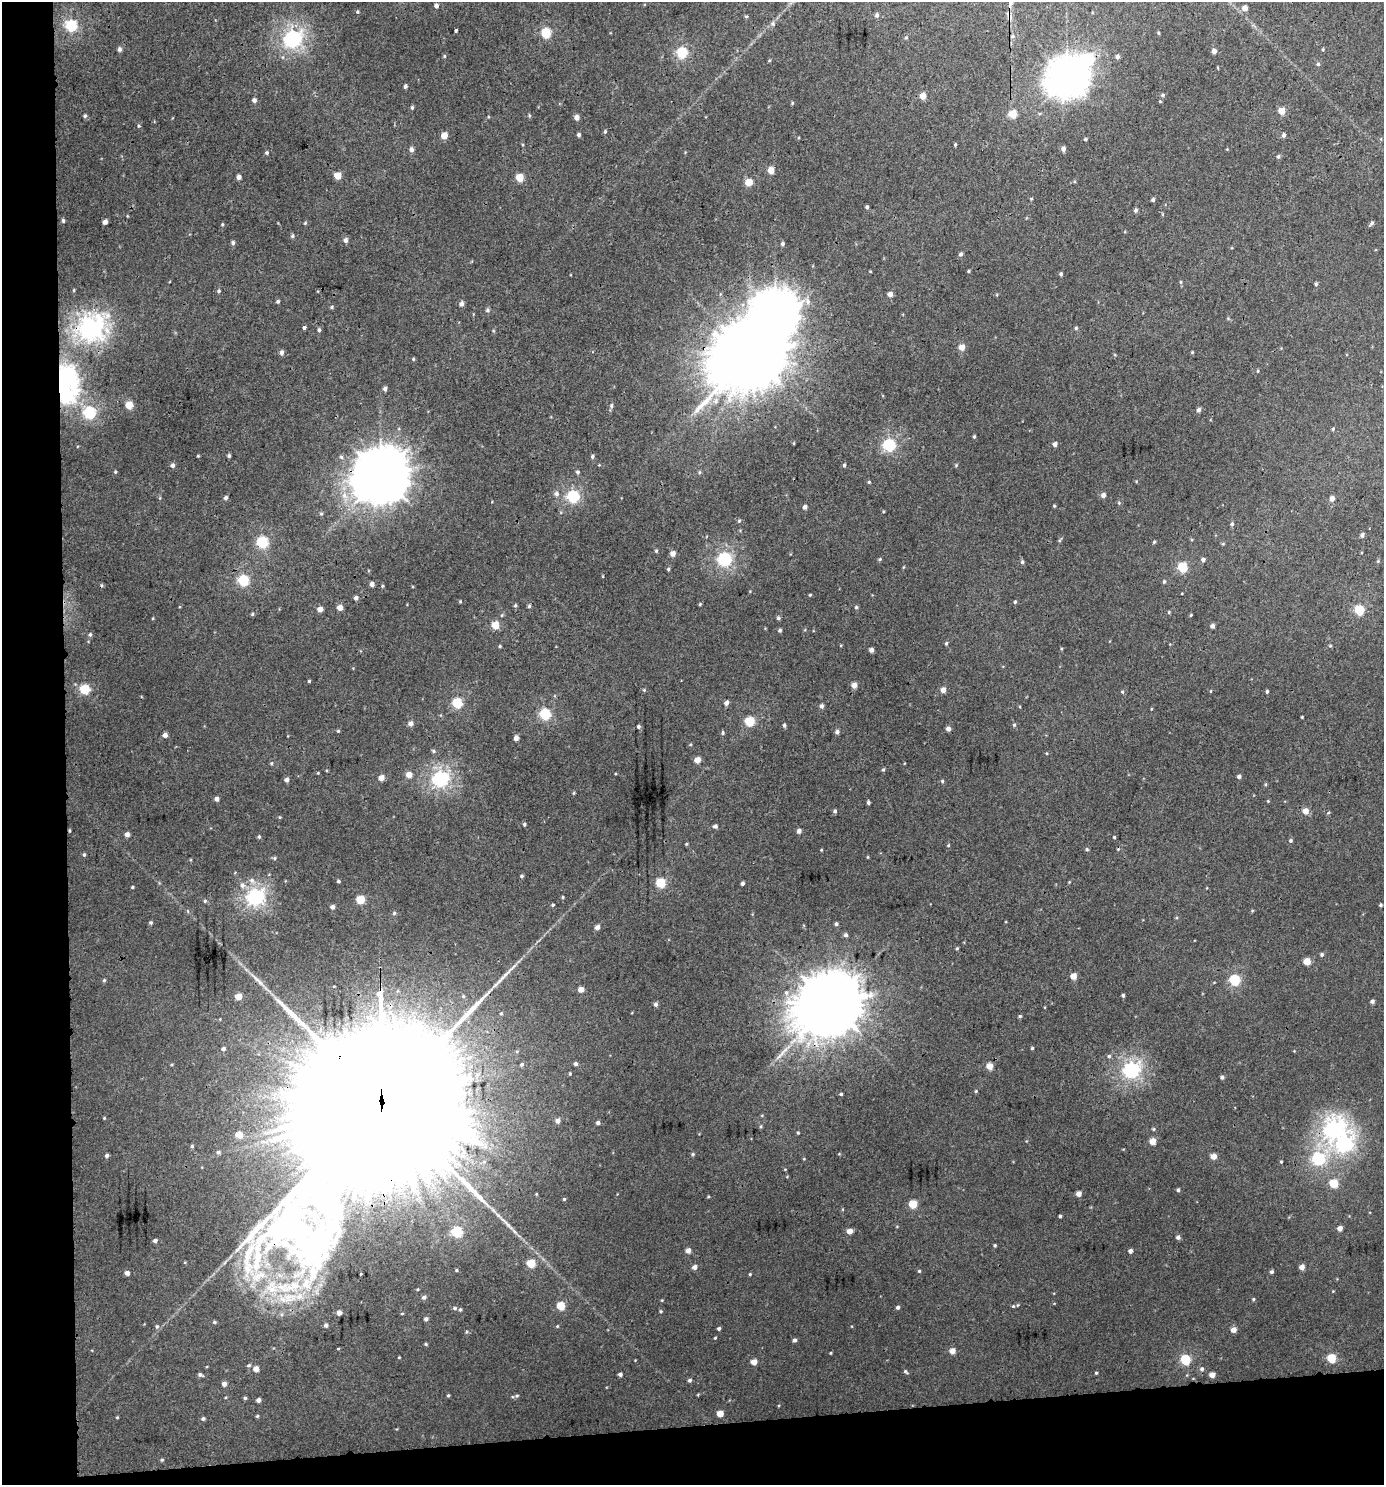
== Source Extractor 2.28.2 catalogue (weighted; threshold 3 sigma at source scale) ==
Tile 7 of 3 x 3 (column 1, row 3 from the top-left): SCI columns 7-1388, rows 5-1487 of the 4199 x 4457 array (HDU 1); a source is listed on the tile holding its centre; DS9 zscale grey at full resolution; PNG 1386 x 1487 px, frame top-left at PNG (2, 2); no overlay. Shown black and unused: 9% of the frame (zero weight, under 3 of 4 exposures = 1% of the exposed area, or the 3 px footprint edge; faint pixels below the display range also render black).
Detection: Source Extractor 2.28.2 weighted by HDU 2 'WHT'; one run over the whole footprint, this tile lists its part. Background 0.00555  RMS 0.0031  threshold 0.0141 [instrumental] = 3 sigma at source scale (4.5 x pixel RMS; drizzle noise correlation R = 1.50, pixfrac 1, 0.0396/0.0396 arcsec/px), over >= 5 px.
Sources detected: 372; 2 inside a brighter object's white glare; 3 cosmic-ray / hot-pixel residue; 2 long thin detections or spike segments (spike, bleed or trail) — not listed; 1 inside a brighter listed object's ellipse — not listed separately; the other 364 listed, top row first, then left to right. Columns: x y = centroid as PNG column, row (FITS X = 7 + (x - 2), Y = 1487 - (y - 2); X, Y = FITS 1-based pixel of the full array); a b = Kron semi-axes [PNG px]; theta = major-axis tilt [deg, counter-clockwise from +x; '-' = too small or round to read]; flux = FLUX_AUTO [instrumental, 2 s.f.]
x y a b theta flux
436 6 5 5 - 1
1245 8 5 4 - 2.6
357 12 4 4 - 0.38
877 15 6 5 - 0.9
746 16 3 3 - 0.83
773 24 7 6 - 0.79
71 26 6 5 - 34
456 30 3 3 - 0.7
546 33 5 5 - 18
1158 33 4 3 - 0.35
906 37 5 5 - 0.43
293 39 7 7 - 92
119 49 6 5 - 0.95
1323 49 4 4 - 0.33
1214 51 4 4 - 1.9
682 53 6 5 - 27
444 56 5 4 - 0.41
1117 57 5 4 - 0.87
1318 64 5 5 - 0.57
1067 78 15 14 - 460
405 86 5 4 - 0.71
1163 95 5 5 - 0.64
923 96 5 4 - 4.1
254 100 5 5 - 0.99
792 103 4 4 - 0.34
412 107 5 4 - 0.49
1281 111 5 4 - 5.9
1013 114 5 5 - 11
529 115 5 4 - 0.41
85 116 5 5 - 0.62
577 117 5 4 - 1.9
138 126 5 4 - 0.45
605 132 5 4 - 0.49
579 135 4 4 - 0.75
1284 135 5 4 - 0.96
444 136 5 4 - 5
1085 139 5 3 - 0.38
411 149 6 5 - 1.2
1063 149 5 4 - 1.4
1227 149 4 4 - 0.26
267 153 5 5 - 0.56
1278 156 5 5 - 0.61
771 170 5 4 - 4.8
337 175 5 5 - 6.5
239 177 4 4 - 1.7
519 177 5 5 - 8.2
749 182 5 5 - 7
1153 200 4 4 - 0.61
867 207 4 3 - 0.72
1135 210 5 5 - 0.79
1162 214 5 3 - 0.31
63 221 5 4 - 0.6
105 222 4 4 - 1.9
305 223 5 4 - 0.4
1371 223 7 4 47 0.68
222 224 5 4 - 0.39
292 236 6 5 - 0.62
345 240 6 5 - 1.2
233 243 5 5 - 0.81
782 244 5 4 - 0.62
960 254 5 4 - 0.8
969 271 3 3 - 0.38
1061 274 4 4 - 0.56
1181 282 5 4 - 0.41
1316 284 4 4 - 0.52
219 291 5 5 - 0.56
890 294 4 4 - 2.1
278 301 4 4 - 0.59
461 304 5 4 - 1.3
332 307 5 4 - 0.47
487 310 6 5 - 0.73
1228 318 6 4 -46 0.37
304 327 4 3 - 2.4
91 328 12 10 26 160
1076 328 4 4 - 0.5
319 330 5 4 - 0.66
494 331 5 3 - 0.35
962 347 5 5 - 3.6
282 352 6 4 81 1.1
1192 352 4 3 - 0.33
750 354 26 21 59 4800
413 359 4 4 - 0.4
1258 371 4 4 - 0.35
65 384 31 21 -89 84
385 389 5 4 - 0.97
129 405 5 5 - 8.2
611 406 9 5 71 0.84
1198 410 5 4 - 1
89 413 6 6 - 40
1333 429 5 4 - 0.4
974 437 4 3 - 0.48
794 443 4 3 - 0.29
1055 444 4 4 - 1.4
889 445 6 6 - 41
198 456 4 3 - 0.31
229 456 4 4 - 0.57
592 456 5 4 - 0.7
341 457 5 5 - 0.66
172 465 5 5 - 0.99
844 465 5 4 - 0.57
956 465 5 4 - 0.41
115 472 5 4 - 0.41
578 472 5 4 - 0.7
699 472 6 5 - 0.46
381 476 18 17 - 1800
869 482 4 4 - 0.37
556 494 6 6 - 1.1
344 495 12 9 -52 3.6
1103 495 4 4 - 1.7
573 496 6 6 - 38
226 498 5 5 - 0.76
1332 498 5 4 - 1.9
1119 503 5 4 - 0.39
1054 506 4 3 - 0.33
805 507 5 4 - 1.3
321 514 5 4 - 0.46
739 521 6 5 - 0.5
1232 524 6 5 - 0.63
1362 535 5 4 - 1
262 542 6 6 - 32
1154 542 4 3 - 0.41
1223 544 6 4 1 0.33
656 551 5 4 - 0.46
673 554 5 4 - 2.3
725 559 6 6 - 56
880 559 5 4 - 0.44
1203 559 4 4 - 1.2
1378 561 5 4 - 0.4
1022 562 5 4 - 0.66
1182 567 5 5 - 19
668 569 4 4 - 0.46
603 576 4 2 - 0.22
243 580 6 5 - 24
1164 581 5 4 - 0.53
372 584 4 4 - 1.6
383 586 4 4 - 0.38
1182 593 3 2 - 0.25
810 595 4 3 - 0.33
356 598 5 4 - 0.95
460 601 4 3 - 0.32
1015 602 5 4 - 0.55
700 604 4 3 - 0.37
515 605 5 4 - 0.48
529 606 5 4 - 0.54
856 607 5 5 - 0.48
340 608 4 4 - 2.9
320 609 4 4 - 2.4
1359 610 5 5 - 22
1169 612 4 4 - 0.42
252 614 4 4 - 0.47
1191 615 4 3 - 0.34
778 618 5 4 - 0.63
495 625 5 5 - 7.6
1212 626 4 4 - 1.2
780 630 5 4 - 0.58
90 634 5 5 - 0.68
946 643 5 4 - 0.52
841 645 4 3 - 0.26
500 646 4 3 - 0.39
1330 646 5 4 - 0.35
1061 649 5 3 - 0.3
871 650 4 4 - 1.4
309 681 3 3 - 0.39
854 685 5 4 - 2.7
85 689 5 5 - 20
644 690 5 4 - 0.4
943 690 5 4 - 2.5
1211 691 4 3 - 0.25
1267 691 4 3 - 0.52
1122 692 5 4 - 0.45
457 703 5 5 - 22
726 703 5 4 - 1.5
821 706 5 4 - 1.1
1151 709 4 3 - 0.25
545 714 6 5 - 28
1302 717 3 3 - 0.3
749 721 5 5 - 18
411 723 5 5 - 1.7
784 725 5 4 - 0.69
1014 725 5 4 - 0.55
638 726 4 4 - 0.73
948 729 4 4 - 1.6
338 731 4 4 - 0.38
837 732 5 4 - 1.1
723 733 6 4 -81 0.54
165 735 4 4 - 1.7
516 738 5 4 - 1.7
433 751 5 5 - 0.54
1046 753 4 4 - 0.31
697 760 5 4 - 3.7
271 763 5 4 - 0.46
883 770 5 4 - 0.49
409 775 5 5 - 3.4
1239 776 4 4 - 0.99
381 778 5 4 - 3
441 779 7 6 - 83
286 780 5 4 - 1.3
942 781 5 4 - 0.47
1265 784 5 4 - 0.36
574 793 5 3 - 0.34
216 799 4 4 - 1.3
1268 801 4 4 - 0.3
868 802 4 3 - 0.69
835 811 4 4 - 0.67
1305 811 5 5 - 3.4
1328 813 5 3 - 0.31
524 824 4 4 - 0.5
715 826 5 5 - 0.85
799 831 5 4 - 1.3
127 834 5 5 - 1.3
259 837 5 4 - 0.51
1114 837 3 3 - 0.37
1291 840 5 4 - 0.59
686 844 4 4 - 0.33
948 845 4 4 - 0.32
1087 849 5 4 - 0.5
821 850 3 3 - 0.3
84 855 5 4 - 0.48
868 857 4 3 - 0.28
274 858 6 5 - 0.48
521 876 5 4 - 0.52
252 881 11 8 -45 2
338 881 4 3 - 0.53
1069 882 3 3 - 0.24
661 883 5 5 - 19
742 883 4 3 - 0.88
242 885 10 9 - 2
132 887 3 3 - 0.37
256 897 7 7 - 94
563 897 4 3 - 0.38
360 900 5 5 - 12
205 901 5 4 - 0.53
553 905 4 4 - 0.48
1381 905 3 3 - 0.5
332 907 4 4 - 1.2
188 911 6 3 -71 0.38
1252 911 4 4 - 0.33
1176 918 5 3 - 0.31
151 922 4 4 - 0.53
836 924 4 4 - 0.68
597 927 4 4 - 2
846 935 5 4 - 0.75
957 948 4 4 - 0.41
1322 954 5 4 - 0.64
1307 961 5 5 - 5.6
1073 976 5 4 - 4.3
104 980 5 4 - 0.41
1235 980 5 5 - 24
581 989 4 4 - 2.8
1123 995 3 3 - 0.66
238 996 5 4 - 4.9
1372 1001 4 4 - 0.93
656 1004 5 4 - 0.91
830 1004 22 19 39 3200
501 1013 5 4 - 0.49
1020 1016 4 3 - 0.55
220 1019 3 3 - 0.24
1032 1048 3 3 - 0.41
223 1049 5 4 - 0.76
1294 1051 3 3 - 0.22
1109 1056 5 5 - 0.64
522 1064 4 4 - 0.43
575 1064 5 4 - 0.79
989 1066 5 5 - 4.4
1132 1070 7 6 - 83
570 1073 4 3 - 0.31
1222 1077 5 4 - 0.73
976 1091 4 4 - 0.39
841 1094 3 3 - 0.48
381 1095 134 32 90 85000
762 1115 5 3 - 0.3
104 1118 4 3 - 0.26
558 1121 5 4 - 1.5
598 1122 4 4 - 0.97
761 1126 5 4 - 0.4
1153 1129 5 4 - 0.39
1334 1129 10 9 - 120
798 1133 3 3 - 0.38
239 1135 5 4 - 4.4
1152 1141 5 4 - 4
1345 1144 10 8 35 79
192 1146 5 5 - 0.58
293 1150 8 6 60 1.1
218 1152 5 5 - 0.79
693 1154 5 4 - 0.52
839 1154 5 3 - 0.25
107 1156 4 4 - 0.83
1214 1156 5 4 - 3.2
1318 1159 9 7 57 43
1281 1162 4 3 - 0.39
785 1169 4 3 - 0.23
1333 1183 5 5 - 12
1178 1190 4 4 - 0.67
536 1194 3 3 - 0.29
1078 1194 4 4 - 2.3
708 1196 3 3 - 0.3
564 1199 4 4 - 0.41
913 1204 5 5 - 9.9
1060 1216 3 3 - 0.51
1340 1228 4 4 - 2.2
850 1231 5 4 - 2.9
457 1232 6 5 - 25
1178 1237 4 4 - 1.2
155 1241 4 4 - 1
995 1245 4 3 - 0.48
688 1250 5 4 - 2
1130 1251 4 4 - 1.3
531 1263 5 5 - 11
267 1264 21 10 -59 6.6
694 1267 5 4 - 1.6
1302 1267 4 4 - 2.7
456 1270 4 3 - 0.37
919 1271 4 4 - 0.39
1272 1272 4 4 - 0.68
127 1273 4 4 - 1.6
750 1274 4 3 - 0.35
1333 1291 3 3 - 0.21
424 1297 5 4 - 1.1
1253 1299 5 4 - 0.38
662 1300 4 3 - 0.27
1018 1305 5 4 - 0.35
561 1306 5 5 - 11
1013 1306 5 4 - 0.39
898 1307 4 4 - 0.81
455 1308 5 5 - 0.72
460 1309 5 4 - 0.44
661 1311 4 4 - 0.38
339 1313 4 4 - 2.1
426 1319 4 4 - 0.9
214 1322 4 4 - 0.52
326 1325 5 5 - 0.9
157 1326 7 5 75 0.61
557 1326 4 4 - 0.34
719 1328 4 3 - 0.7
1233 1330 5 4 - 2.7
715 1338 4 3 - 0.32
794 1340 4 4 - 0.99
426 1344 4 3 - 0.42
952 1351 4 4 - 3.2
830 1353 3 3 - 0.3
1331 1358 5 5 - 13
635 1360 2 2 - 0.21
1185 1360 5 5 - 20
754 1362 5 4 - 3.8
249 1365 5 5 - 0.64
256 1369 5 5 - 2.6
1202 1369 6 6 - 0.94
906 1371 7 4 -40 0.55
1096 1373 3 3 - 0.44
620 1374 4 4 - 1
200 1375 6 4 -17 0.82
1212 1375 5 4 - 2.9
690 1380 5 4 - 0.7
224 1384 5 4 - 1.6
698 1394 5 3 - 0.28
448 1395 3 3 - 0.42
517 1396 5 4 - 0.48
245 1398 4 4 - 0.54
258 1400 4 4 - 1.4
720 1413 5 4 - 4.5
257 1416 4 4 - 0.45
117 1417 3 3 - 0.32
203 1419 5 4 - 0.69
162 1460 5 4 - 0.43
Overlapping masked pixels (flux is a lower limit): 6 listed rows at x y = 91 328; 750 354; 65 384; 381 476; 830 1004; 381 1095